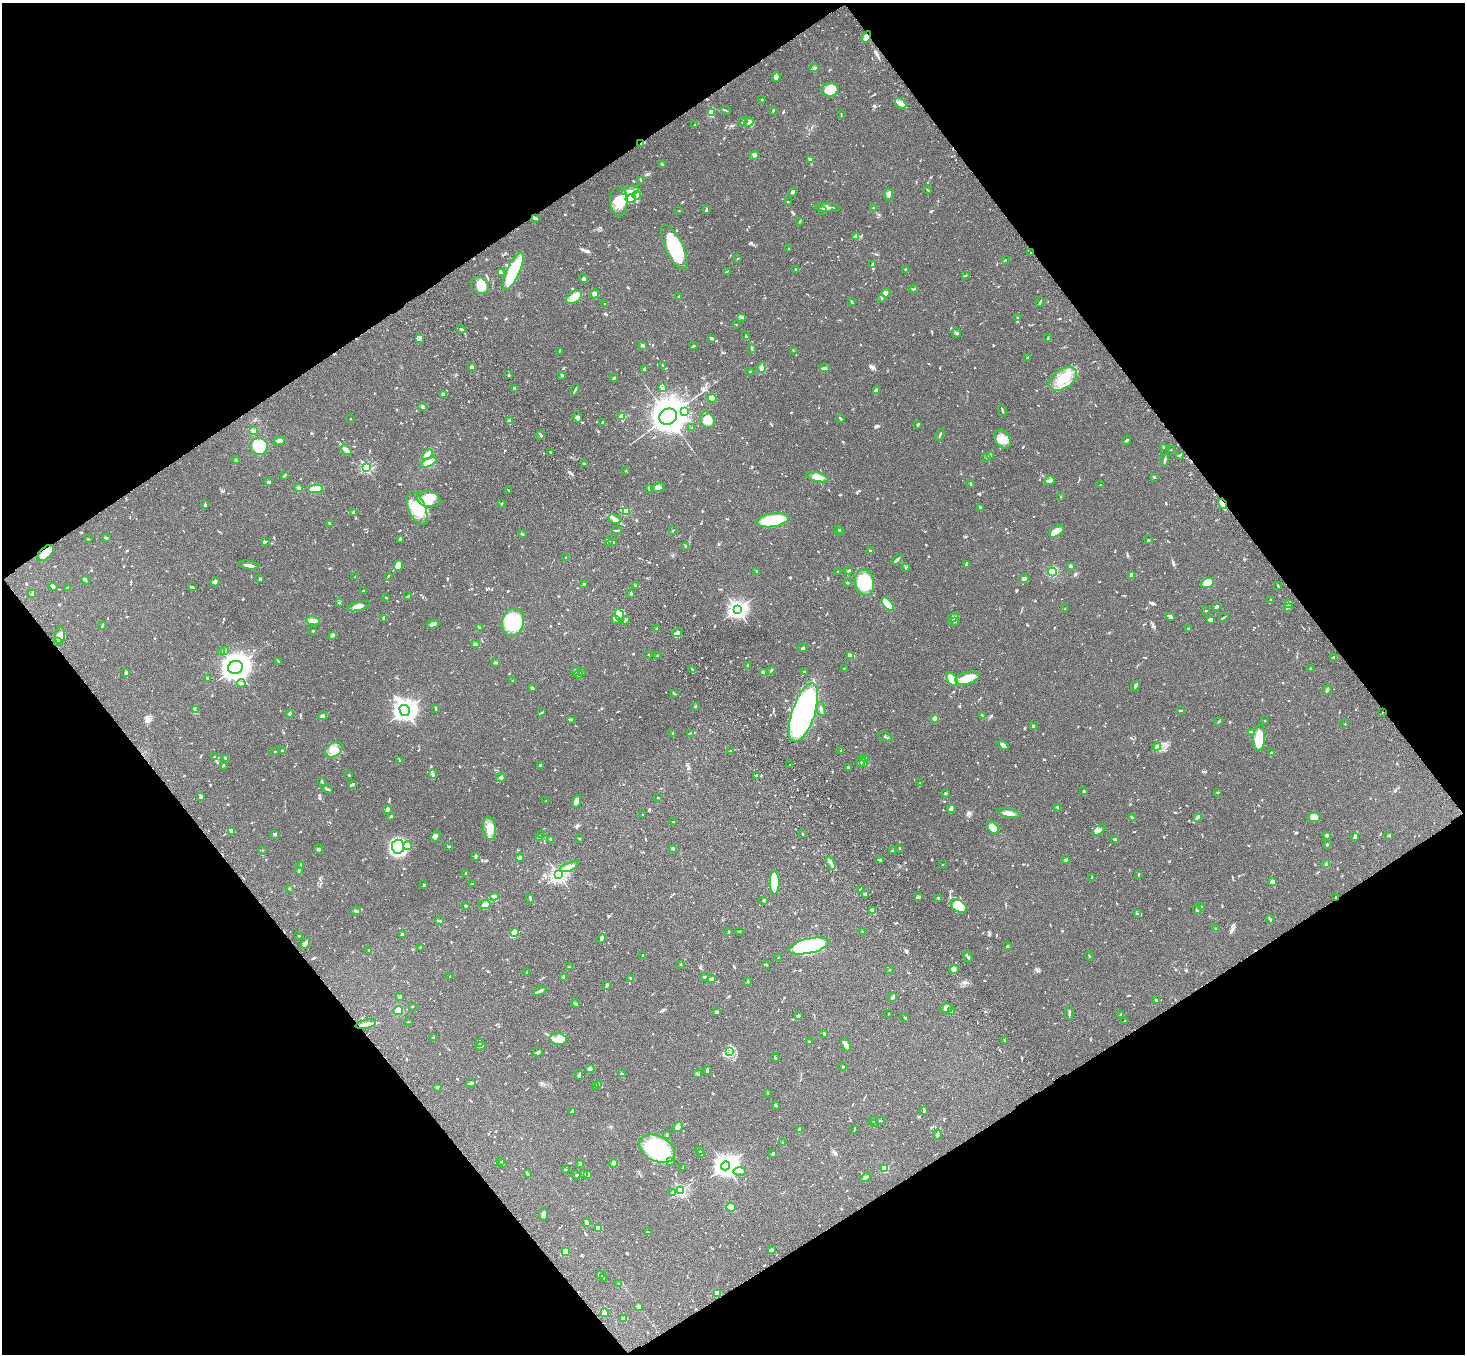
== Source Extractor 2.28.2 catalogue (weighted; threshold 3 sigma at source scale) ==
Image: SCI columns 108-5956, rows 375-5782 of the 6061 x 6017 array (HDU 1 of 3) = the unmasked area's bounding box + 8 px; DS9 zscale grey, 4 x 4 block average (1 PNG px = mean of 4 x 4 image px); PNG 1467 x 1356 px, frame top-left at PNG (2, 3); each listed source drawn as its Kron ellipse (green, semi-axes under 4 px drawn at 4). Shown black and unused: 49% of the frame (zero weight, under 3 of 4 exposures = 6% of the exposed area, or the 3 px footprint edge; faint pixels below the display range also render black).
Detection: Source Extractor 2.28.2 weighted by HDU 2 'WHT'. Background 0.0593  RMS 0.0053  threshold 0.0237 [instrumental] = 3 sigma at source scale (4.5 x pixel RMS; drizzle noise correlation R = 1.50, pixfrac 1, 0.05/0.05 arcsec/px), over >= 5 px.
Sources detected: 1176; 15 inside a brighter object's white glare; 7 cosmic-ray / hot-pixel residue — neither listed nor drawn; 55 coinciding with a brighter row at this scale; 63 inside a brighter listed object's ellipse — not listed separately; of the other 1036, all 500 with FLUX_AUTO >= 2.04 (the completeness limit of this list) listed and drawn (536 fainter detections not listed), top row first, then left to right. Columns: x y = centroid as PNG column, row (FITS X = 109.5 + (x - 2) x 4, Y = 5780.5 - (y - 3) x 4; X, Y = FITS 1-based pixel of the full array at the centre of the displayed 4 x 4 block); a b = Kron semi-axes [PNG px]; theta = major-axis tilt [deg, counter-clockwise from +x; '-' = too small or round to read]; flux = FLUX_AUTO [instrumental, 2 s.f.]
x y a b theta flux
866 37 6 3 58 31
814 68 4 2 - 3.7
776 77 4 4 - 11
830 90 8 7 - 47
762 99 2 2 - 3.5
901 103 6 4 -41 20
726 110 5 2 - 2.6
773 110 3 2 - 2.6
711 112 2 2 - 71
841 114 3 2 - 2.6
743 122 4 2 - 3.5
749 122 5 4 - 20
695 125 3 2 - 3.2
641 143 3 2 - 2.9
754 155 5 3 - 5.3
810 159 4 2 - 9.4
662 164 3 2 - 4.7
641 180 2 2 - 2.1
927 190 4 2 - 2.1
630 191 8 3 12 16
792 192 5 3 - 5.8
636 195 4 2 - 6.5
889 195 6 3 -87 15
631 199 5 4 - 12
619 201 15 8 -89 55
788 202 4 2 - 3.1
828 208 12 3 -3 17
873 208 2 2 - 4.6
707 209 4 2 - 3.6
822 210 3 2 - 3.3
679 211 2 2 - 2.3
536 218 4 2 - 5.9
800 221 3 2 - 2.1
856 236 4 2 - 4.8
674 247 24 8 -65 200
789 249 2 2 - 2.4
1031 253 2 2 - 2.1
737 259 2 2 - 2.4
1005 260 3 2 - 2.7
873 264 4 3 - 4.4
796 269 2 2 - 6.1
905 269 3 2 - 2.3
513 271 20 6 65 190
727 271 4 2 - 2.6
501 272 3 2 - 2.9
966 275 3 2 - 2.7
583 278 4 3 - 5.8
480 285 9 7 -44 43
914 289 4 2 - 3.5
886 293 4 3 - 7.3
595 294 4 4 - 10
679 296 2 2 - 2.7
574 297 9 5 37 36
882 298 4 2 - 3.6
852 302 4 2 - 3.7
1040 302 5 2 - 4.2
605 303 2 2 - 4.6
741 317 3 2 - 3
1017 318 3 2 - 2.5
736 324 2 2 - 2.1
461 329 5 2 - 5.3
956 333 5 2 - 10
746 336 3 2 - 3.3
711 338 3 3 - 7.2
1048 338 4 2 - 2.7
419 339 3 2 - 6.6
643 345 3 2 - 20
694 346 3 2 - 2.3
752 348 4 2 - 4
793 350 2 2 - 3.2
559 351 3 2 - 2.3
1028 358 4 2 - 3.2
663 365 3 2 - 2.7
471 367 3 2 - 12
761 368 6 3 74 10
825 368 5 3 - 8.5
644 369 3 2 - 7
750 372 2 2 - 2.7
509 375 2 2 - 3.8
562 375 2 2 - 5.2
614 378 3 2 - 2.4
1063 379 15 9 33 71
514 388 2 2 - 20
663 388 3 2 - 2.1
575 390 6 2 63 5.5
877 391 3 2 - 4.2
444 394 4 2 - 3
712 398 4 3 - 15
422 407 3 2 - 5.8
1002 410 6 2 -74 5.3
684 411 2 2 - 3.3
622 416 3 3 - 30
577 417 6 3 -69 8.7
668 417 9 7 27 7300
351 419 2 2 - 4.8
840 419 4 2 - 4.1
707 420 9 7 -56 30
509 421 4 3 - 10
602 422 4 2 - 3.7
918 425 3 2 - 4.1
692 428 2 2 - 2
254 431 3 2 - 2.8
541 435 4 2 - 7.1
940 435 6 2 66 3.5
1002 439 10 7 -57 35
279 440 6 3 21 7.7
1126 440 5 2 - 4
259 446 9 8 - 85
1164 448 3 2 - 4.3
346 450 6 3 -36 7.8
1171 450 2 2 - 3.5
550 452 3 2 - 2.3
427 455 6 4 46 15
990 455 3 2 - 12
1179 455 3 2 - 2.1
986 457 2 2 - 2.2
236 460 2 2 - 3.3
1165 460 7 2 74 5.2
428 462 9 4 28 28
584 464 3 2 - 6.1
366 468 2 2 - 360
626 471 2 2 - 2.6
284 475 3 2 - 3.9
818 477 11 4 -14 25
1154 477 2 2 - 3.9
1050 480 5 3 - 10
268 482 2 2 - 6.9
971 483 3 2 - 3.7
1100 485 2 2 - 2.3
658 487 7 4 14 14
299 488 3 2 - 4.8
316 489 7 3 5 58
649 489 3 2 - 2.7
509 490 3 2 - 3.2
1061 497 2 2 - 2.3
428 499 12 8 -11 56
501 503 3 2 - 2.9
1223 504 5 2 - 44
205 505 4 2 - 4
981 508 2 2 - 5.4
417 509 17 8 -68 72
626 511 2 2 - 130
354 513 3 2 - 4.8
615 519 6 4 -30 14
772 520 17 6 8 160
330 523 3 2 - 2.2
617 530 5 2 - 2.7
839 530 3 2 - 3
673 531 2 2 - 2.3
840 531 2 2 - 7.6
1056 532 8 5 34 47
522 533 2 2 - 3.4
107 538 3 2 - 2.4
88 539 2 2 - 2.4
400 539 3 2 - 5.2
1149 540 2 2 - 3.1
265 541 3 2 - 3.1
609 541 2 2 - 6.4
613 542 3 2 - 3.7
685 547 3 2 - 3.5
870 551 2 2 - 4.1
45 553 10 5 44 36
565 558 2 2 - 2.2
897 559 6 2 37 7.4
967 564 4 2 - 13
248 565 10 2 -9 17
398 566 5 4 - 39
1070 566 3 2 - 5.7
906 567 2 2 - 2.1
837 571 2 2 - 3.1
849 571 4 2 - 3.9
757 572 3 2 - 3.9
1052 572 4 4 - 43
388 576 3 2 - 2.3
1131 576 4 2 - 4.2
355 577 2 2 - 9.1
260 579 2 2 - 5.8
1024 579 5 3 - 9
86 580 5 2 - 5.7
215 582 4 3 - 7.7
847 583 2 2 - 4.7
865 583 13 9 -78 130
1207 583 7 5 23 61
584 584 2 2 - 3.4
636 585 3 2 - 6.3
1278 586 3 2 - 2.8
53 587 4 3 - 5.2
192 587 3 2 - 2.6
67 588 3 2 - 3.2
363 591 3 2 - 3.5
32 593 3 2 - 6.7
631 593 2 2 - 18
408 596 4 2 - 3
386 597 2 2 - 2.9
1271 600 2 2 - 3.5
339 603 2 2 - 2.3
888 604 8 4 -51 97
1288 604 3 2 - 4.1
359 606 12 4 15 16
1216 606 4 2 - 6.1
1288 608 2 2 - 2.5
737 609 3 3 - 1100
1065 609 2 2 - 2.4
1206 611 2 2 - 5
619 615 6 4 -66 18
1170 617 5 2 - 4.1
1224 617 5 2 - 4.6
383 618 4 3 - 4.8
953 618 6 4 34 9.5
616 619 4 2 - 9.8
625 620 4 2 - 3.4
1211 620 4 3 - 11
313 621 7 4 -13 12
513 622 14 11 77 200
954 622 3 2 - 2.9
433 624 6 2 9 16
102 626 3 2 - 2.8
479 627 2 2 - 8
657 628 3 2 - 2.3
1189 628 3 2 - 2.8
312 631 3 2 - 2.2
677 632 5 3 - 7.5
332 635 2 2 - 11
60 636 9 5 86 24
58 641 3 3 - 27
475 644 4 2 - 4.2
802 648 5 2 - 3.4
224 651 2 2 - 3.4
222 652 2 2 - 2.4
648 654 2 2 - 2.4
850 655 4 2 - 16
657 656 2 2 - 2.3
1333 657 3 2 - 3.8
278 662 4 2 - 2.6
495 662 3 2 - 5.5
748 666 2 2 - 9.1
235 667 7 6 - 2500
844 668 2 2 - 2.6
1310 668 2 2 - 3.1
692 669 2 2 - 2.8
771 670 4 2 - 3
575 671 4 2 - 6.8
581 672 2 2 - 3.6
763 672 2 2 - 4.7
804 672 2 2 - 6.6
126 673 3 2 - 2.3
578 674 4 3 - 7.2
208 678 3 2 - 4.8
967 678 13 6 14 55
952 679 7 4 -57 41
512 681 2 2 - 2.1
241 683 4 2 - 3
1135 686 5 3 - 6.3
532 688 3 2 - 4.1
1327 690 4 2 - 6.8
674 693 3 2 - 4.8
695 706 2 2 - 5.9
435 708 3 2 - 3.2
821 709 7 2 -75 7.8
195 710 3 2 - 3.2
405 710 6 5 - 1500
1181 710 4 2 - 2.9
542 712 3 2 - 3
1382 712 2 2 - 2.4
289 713 2 2 - 5.3
803 713 31 11 71 830
323 716 4 3 - 6
982 716 3 2 - 3.4
935 718 3 3 - 5.3
571 720 3 2 - 2.9
1218 721 4 2 - 2.2
1265 721 2 2 - 2.4
1345 724 2 2 - 2.4
1033 726 2 2 - 6
1252 732 3 2 - 2.1
673 733 4 2 - 2.4
691 733 3 2 - 2.4
886 737 7 2 -13 3.8
1259 738 13 6 85 84
1003 745 6 3 -36 8.7
1157 747 4 3 - 5.2
334 750 9 6 33 27
275 751 2 2 - 2.8
282 751 3 2 - 3.8
730 751 3 2 - 2.7
841 751 3 2 - 4.4
1272 752 4 2 - 5.4
215 757 3 2 - 5.9
225 758 3 2 - 4.3
865 758 3 2 - 3
399 760 3 2 - 2.3
861 761 6 3 64 9.9
864 762 2 2 - 28
223 765 3 2 - 2.7
540 765 3 2 - 3.4
790 765 2 2 - 2.1
848 767 3 2 - 3.7
433 774 4 2 - 2.8
349 775 2 2 - 2.2
757 775 4 3 - 5
501 777 4 2 - 4.1
322 782 4 2 - 3.2
920 783 2 2 - 2.3
353 784 3 2 - 4.3
328 789 5 2 - 7.1
1084 791 2 2 - 3.8
1218 792 3 2 - 2.9
945 793 2 2 - 3.7
201 796 4 2 - 5.9
658 798 2 2 - 3.4
546 801 2 2 - 2.2
576 801 7 3 68 13
1058 808 2 2 - 2.2
387 809 3 2 - 10
951 809 4 4 - 9.6
1009 813 12 3 -13 19
642 815 2 2 - 2.6
391 816 3 2 - 3.1
1198 817 3 2 - 4.5
1314 817 7 5 8 13
1132 818 2 2 - 4.1
673 822 2 2 - 2.4
489 828 12 6 -83 30
993 828 7 4 -51 35
1099 830 8 4 37 18
231 832 4 2 - 3.8
275 834 4 3 - 4.7
541 834 2 2 - 3
802 834 2 2 - 3.5
1327 835 4 2 - 2.9
1388 835 3 2 - 2.4
436 836 5 2 - 7.6
539 837 3 2 - 3.9
1355 837 3 3 - 8.1
579 838 2 2 - 3
551 839 2 2 - 3.7
1115 839 3 2 - 4.1
1327 844 2 2 - 3.9
407 846 4 3 - 8.2
449 846 3 2 - 3.5
398 847 7 6 - 250
673 848 2 2 - 6.2
899 848 2 2 - 6.1
319 849 4 2 - 7.3
263 850 2 2 - 2.2
893 850 3 2 - 3.7
476 856 3 2 - 8.1
520 857 4 3 - 6.1
880 860 4 2 - 3.2
1065 860 3 2 - 3
831 863 6 2 -64 7.3
1326 864 4 2 - 5.5
300 865 3 2 - 2.1
943 865 2 2 - 2.6
569 867 10 3 21 22
299 870 3 2 - 2.6
466 873 3 2 - 3.6
559 875 2 2 - 850
1138 875 3 2 - 2.3
1092 878 2 2 - 2.2
1273 881 3 2 - 4
775 883 11 5 89 97
472 884 3 2 - 2.1
424 885 3 2 - 3.8
289 888 2 2 - 3.2
860 889 3 2 - 2.6
865 895 3 2 - 2.9
494 896 4 3 - 7.2
918 897 2 2 - 15
1335 897 2 2 - 2.2
938 898 3 2 - 3.5
530 899 5 2 - 4.3
764 900 2 2 - 3
485 904 6 3 -5 7
465 906 3 2 - 2.8
959 906 9 5 -31 36
1202 907 3 2 - 2.7
1197 910 4 2 - 8.1
356 911 5 2 - 3.6
873 911 4 2 - 4.9
1137 914 3 2 - 2.5
1270 920 4 2 - 4.1
439 921 2 2 - 2.4
1216 929 2 2 - 2.7
739 931 3 2 - 3.2
729 932 3 2 - 3.2
862 932 2 2 - 2.6
515 933 4 3 - 68
402 934 3 3 - 3.8
299 936 3 2 - 2.4
602 938 5 2 - 8.1
305 943 5 3 - 8.5
808 946 21 7 13 310
1007 946 2 2 - 4.8
420 947 3 2 - 2.3
369 950 2 2 - 12
643 955 2 2 - 3.9
1089 956 4 2 - 2.6
968 957 6 2 -62 4.8
778 958 2 2 - 2.2
681 964 2 2 - 3.9
766 964 3 2 - 2.1
570 967 3 2 - 2.2
954 969 5 3 - 7.8
889 970 2 2 - 8.2
526 972 2 2 - 2
450 976 2 2 - 2.5
704 976 3 2 - 3.2
564 977 2 2 - 14
631 978 2 2 - 5.7
712 979 3 2 - 6
747 981 4 2 - 3
607 985 3 2 - 3.8
540 991 7 2 24 8.4
400 996 3 2 - 4.8
893 997 5 2 - 8.3
1156 1000 2 2 - 4.7
576 1004 4 2 - 6.4
412 1006 2 2 - 2.5
946 1008 6 5 - 14
398 1011 5 4 - 31
716 1012 3 2 - 9.2
952 1012 2 2 - 31
1069 1013 7 2 87 5.4
888 1014 2 2 - 2.3
1121 1014 3 2 - 3.1
798 1016 3 2 - 3
905 1018 3 2 - 3.3
1125 1021 3 2 - 3.5
409 1022 2 2 - 2.1
366 1024 10 3 12 19
824 1034 2 2 - 5.4
434 1038 2 2 - 7.5
558 1039 9 5 -9 22
1004 1040 3 2 - 2.7
479 1042 3 2 - 4.5
810 1042 3 2 - 3.1
846 1045 7 4 -63 12
481 1046 5 2 - 7.1
538 1052 5 3 - 5.7
730 1052 2 2 - 2.3
775 1058 4 2 - 4.6
843 1067 3 2 - 4.5
590 1069 4 3 - 7.4
707 1070 5 2 - 4.1
622 1074 4 2 - 4.6
698 1074 3 2 - 7.6
579 1075 5 2 - 5.4
471 1083 5 3 - 5.3
599 1084 3 2 - 6.3
595 1086 4 2 - 2.4
437 1087 3 2 - 5
768 1093 2 2 - 2.5
775 1105 4 2 - 4.6
924 1111 4 2 - 3.7
573 1112 3 3 - 5.2
873 1120 3 2 - 3.4
881 1121 3 2 - 2.3
874 1123 3 2 - 4.8
678 1127 5 4 - 13
800 1130 3 3 - 7.3
854 1130 4 2 - 2.1
667 1135 3 2 - 3.5
938 1135 5 3 - 6.2
783 1143 3 2 - 2.8
657 1149 19 12 -27 280
700 1150 4 2 - 3
701 1154 2 2 - 2
773 1154 2 2 - 7.2
501 1161 4 3 - 4.8
670 1162 3 2 - 5
580 1163 4 2 - 4.9
503 1164 3 2 - 2.5
614 1164 4 2 - 3.6
725 1166 4 4 - 1900
683 1168 3 2 - 3.8
885 1168 2 2 - 190
565 1169 2 2 - 2.8
740 1171 6 4 2 11
527 1173 4 2 - 4.2
584 1174 3 2 - 7.2
576 1175 5 2 - 4
588 1175 4 2 - 13
866 1177 5 3 - 6.9
681 1190 2 2 - 450
672 1193 3 3 - 3.9
731 1207 5 3 - 17
543 1214 6 4 -83 9.4
587 1223 4 3 - 12
598 1228 2 2 - 110
648 1232 3 2 - 2.1
771 1250 3 2 - 11
566 1251 2 2 - 120
600 1275 4 2 - 5
603 1277 4 2 - 3
619 1283 3 2 - 2.1
717 1294 4 3 - 23
639 1307 4 3 - 6.5
604 1313 2 2 - 32
624 1319 4 3 - 21
Overlapping masked pixels (flux is a lower limit): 5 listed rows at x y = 866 37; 641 143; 1223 504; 45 553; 1335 897
Diffuse or blended objects may show on this block-average render without a row.